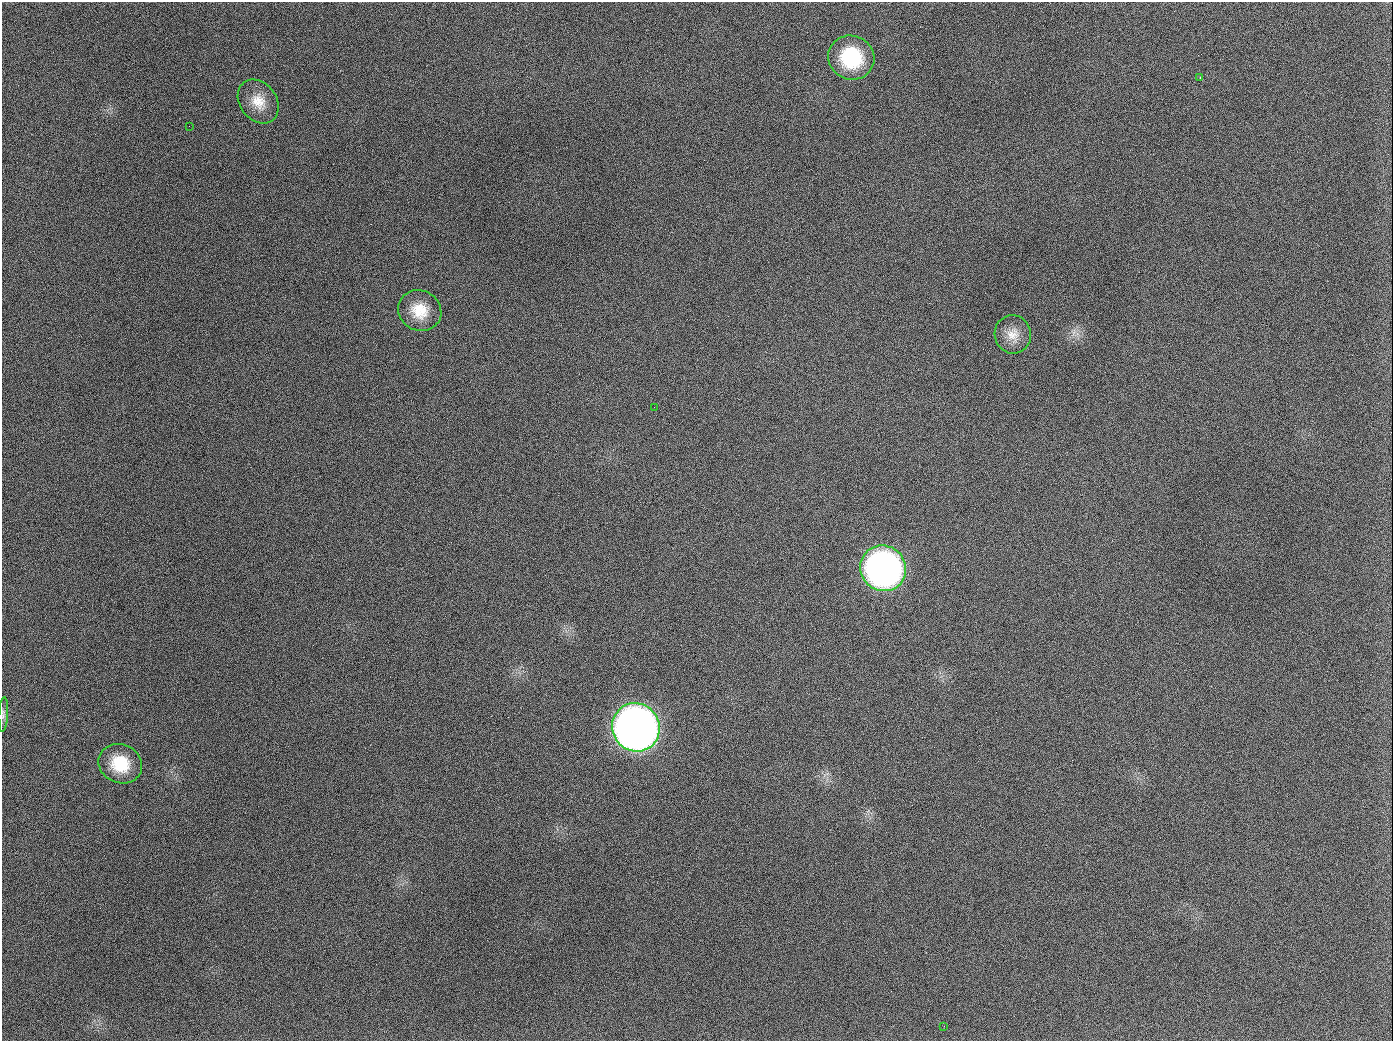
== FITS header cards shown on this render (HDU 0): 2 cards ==
NAXIS1  =                 1391
NAXIS2  =                 1039

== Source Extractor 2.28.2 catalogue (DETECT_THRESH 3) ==
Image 1391 x 1039 px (HDU 0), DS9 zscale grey, 1 PNG px = 1 image px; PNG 1395 x 1043 px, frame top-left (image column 1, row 1039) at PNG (2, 2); each listed source drawn as its Kron ellipse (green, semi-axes under 4 px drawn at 4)
Background 1520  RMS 70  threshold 210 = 3 sigma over >= 5 px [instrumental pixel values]
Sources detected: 12; all 12 listed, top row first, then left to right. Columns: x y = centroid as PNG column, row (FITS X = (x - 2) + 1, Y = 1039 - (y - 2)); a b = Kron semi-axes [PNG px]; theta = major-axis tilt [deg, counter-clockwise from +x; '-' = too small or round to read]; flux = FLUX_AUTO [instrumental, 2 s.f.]
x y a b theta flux
851 58 23 22 - 3.1e+05
1200 78 3 2 - 8.4e+03
258 101 24 18 -52 9.7e+04
189 126 2 2 - 5.2e+03
420 311 22 20 -26 1.3e+05
1013 334 19 18 - 7.2e+04
654 407 3 2 - 3.6e+03
883 568 23 22 - 2.3e+06
3 715 17 4 87 1.7e+04
636 727 24 23 - 5.2e+06
120 764 22 19 -25 1.7e+05
944 1026 3 2 - 4.2e+03
At the frame edge (FLAGS 8, measured only in part): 1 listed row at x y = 3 715